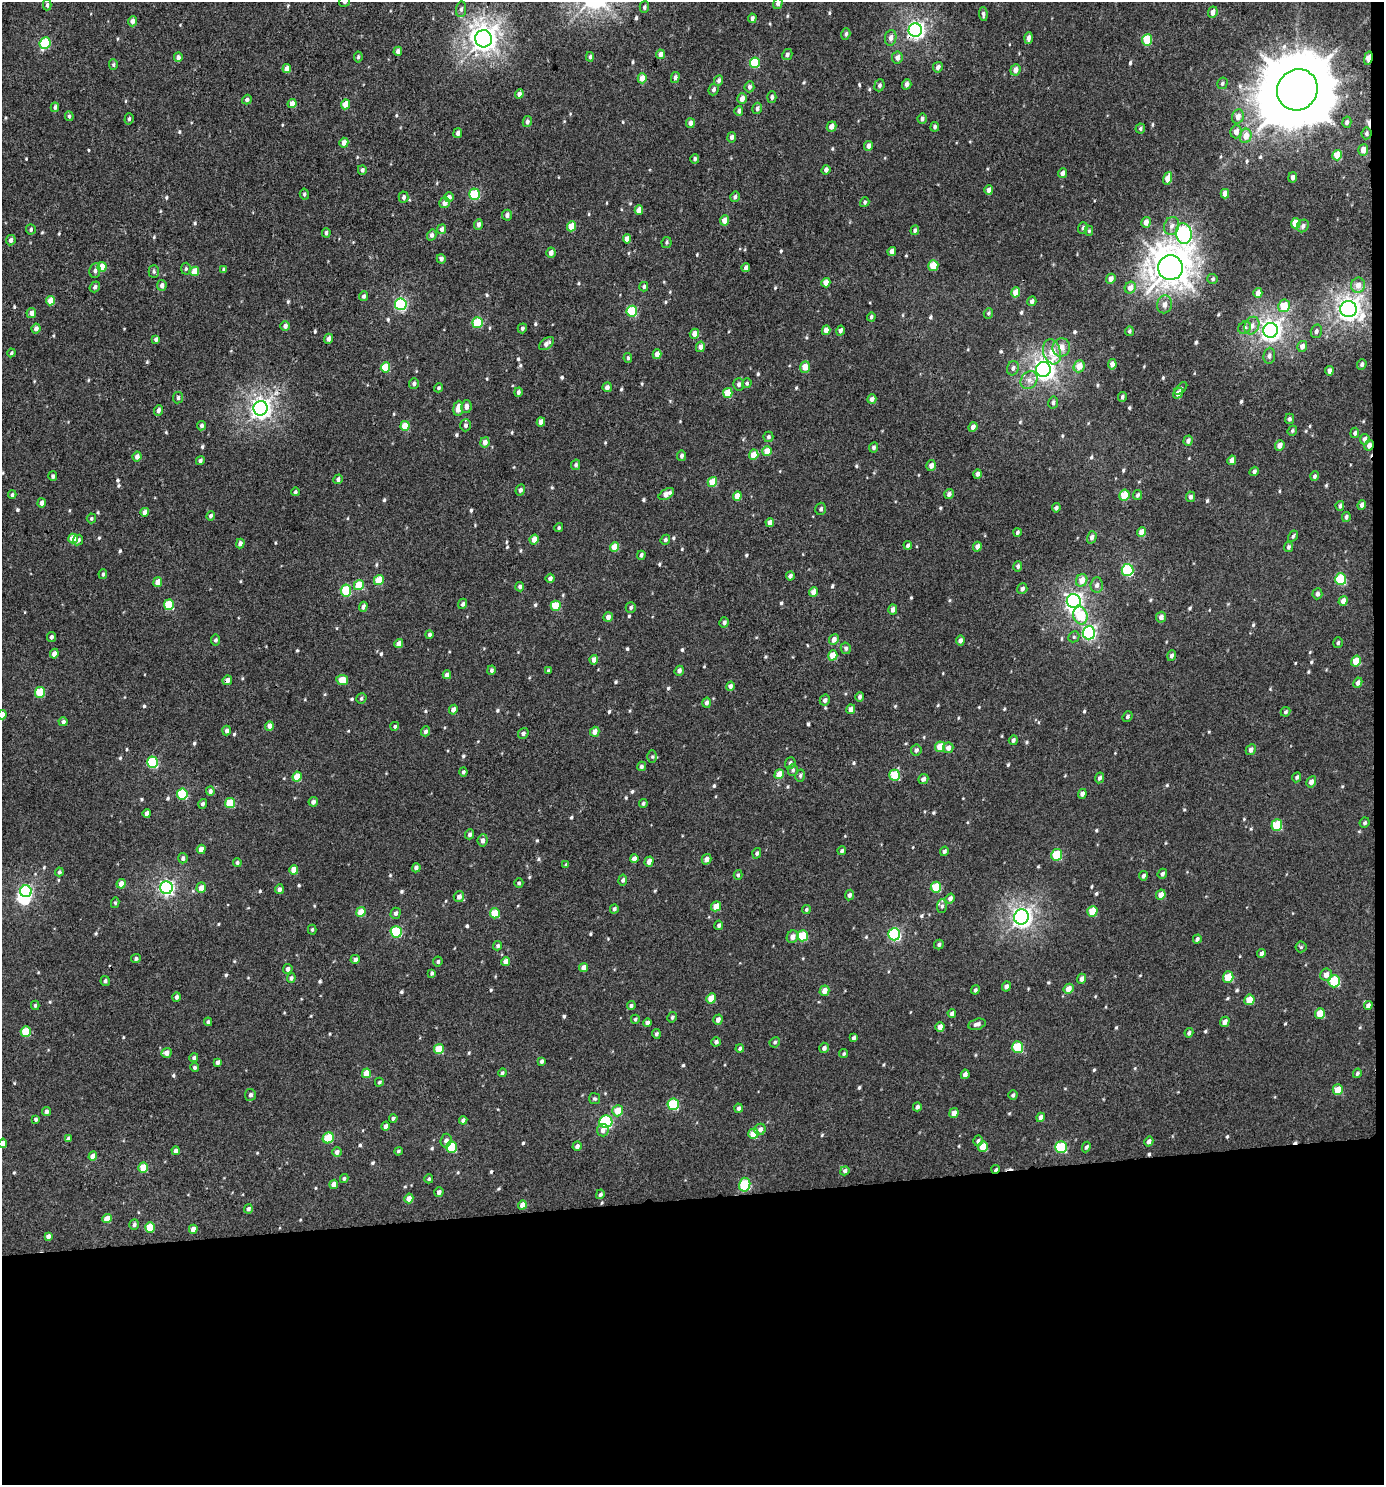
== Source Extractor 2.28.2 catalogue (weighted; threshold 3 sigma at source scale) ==
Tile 9 of 3 x 3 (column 3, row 3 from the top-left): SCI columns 2772-4153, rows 5-1487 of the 4199 x 4457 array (HDU 1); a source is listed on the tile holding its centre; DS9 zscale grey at full resolution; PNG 1386 x 1487 px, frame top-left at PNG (2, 2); each listed source drawn as its Kron ellipse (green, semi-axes under 4 px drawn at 4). Shown black and unused: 20% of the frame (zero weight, under 3 of 4 exposures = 1% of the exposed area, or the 3 px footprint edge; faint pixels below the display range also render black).
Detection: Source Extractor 2.28.2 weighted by HDU 2 'WHT'; one run over the whole footprint, this tile lists its part. Background 0.00977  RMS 0.0064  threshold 0.0286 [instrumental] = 3 sigma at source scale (4.5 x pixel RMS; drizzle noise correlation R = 1.50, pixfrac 1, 0.0396/0.0396 arcsec/px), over >= 5 px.
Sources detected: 712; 2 inside a brighter object's white glare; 3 cosmic-ray / hot-pixel residue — neither listed nor drawn; of the other 707, all 500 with FLUX_AUTO >= 0.997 (the completeness limit of this list) listed and drawn (207 fainter detections not listed), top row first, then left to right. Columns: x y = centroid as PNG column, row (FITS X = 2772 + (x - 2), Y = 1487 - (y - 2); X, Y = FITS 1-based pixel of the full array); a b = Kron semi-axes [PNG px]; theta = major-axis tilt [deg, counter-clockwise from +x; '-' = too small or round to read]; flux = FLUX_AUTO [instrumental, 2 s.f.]
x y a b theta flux
344 2 6 5 - 1.1
778 4 6 4 72 2.2
47 5 5 4 - 1.1
644 7 5 4 - 1.3
461 9 8 5 82 1.8
1213 12 6 4 65 3.8
983 14 7 4 -86 1.7
752 18 4 4 - 2.1
132 21 5 4 - 3
915 30 7 6 - 230
846 34 6 4 72 1.5
891 38 8 5 82 3
1029 38 5 4 - 2.6
483 39 8 8 - 600
1147 40 5 5 - 21
45 43 6 5 - 39
398 51 5 4 - 2.9
660 54 5 4 - 3.4
787 55 6 5 - 1.8
178 57 5 4 - 2.5
358 57 5 4 - 1.1
590 57 5 3 - 1.1
897 58 6 5 - 3.4
1368 58 7 3 78 13
755 63 5 5 - 26
113 65 5 4 - 1
938 67 5 4 - 2.2
287 69 4 4 - 4.3
1015 70 5 5 - 3.9
642 78 5 4 - 5.8
675 78 5 4 - 1.8
719 81 5 4 - 1.7
1222 83 6 5 - 1.2
907 84 5 4 - 2.8
879 85 6 5 - 1.6
749 87 5 5 - 2
714 89 6 5 - 1.6
1297 90 21 19 53 6600
519 94 5 4 - 2.6
772 97 5 4 - 1.8
742 99 5 4 - 4.1
247 100 5 4 - 1.7
292 104 4 4 - 5.2
345 104 5 4 - 7.8
55 107 5 4 - 1.5
757 108 6 5 - 1.4
739 111 5 4 - 1.7
69 116 5 4 - 1.2
1238 117 7 6 - 3.8
129 119 6 4 74 1.1
922 119 5 4 - 1.9
527 122 5 4 - 1.9
1347 122 5 4 - 1.8
690 123 5 4 - 2.7
832 126 5 4 - 3.5
935 127 5 4 - 1.2
1140 129 5 5 - 1.1
1236 132 6 5 - 3.7
458 133 5 4 - 2.2
1366 133 6 5 - 1.5
1246 136 7 6 - 6.6
732 137 5 4 - 2.4
344 143 5 4 - 4.2
869 146 5 4 - 3.2
1363 150 5 5 - 5.3
1337 155 5 4 - 13
695 159 5 4 - 1.2
362 170 5 4 - 1.9
826 170 5 4 - 2.2
1062 173 5 4 - 2.8
1293 177 5 4 - 2.2
1168 178 6 4 73 8.4
989 190 5 4 - 3.5
304 194 5 4 - 1.2
475 194 6 5 - 33
1225 194 5 4 - 3.8
404 197 6 5 - 1.8
449 197 5 4 - 2.7
735 197 5 4 - 1.8
865 202 5 4 - 1.2
445 203 6 5 - 4.3
639 210 5 4 - 5.6
507 215 5 5 - 2.3
724 220 5 4 - 5.4
1146 222 5 4 - 3.9
1296 223 5 4 - 13
478 224 5 4 - 2
571 226 5 4 - 13
1172 226 9 7 71 3
1303 226 6 5 - 1.9
1083 228 6 4 69 1.3
31 229 5 5 - 1.2
442 229 5 4 - 2.7
915 230 5 4 - 1.2
1089 231 5 4 - 1
326 233 5 4 - 1.4
1184 234 10 8 -79 150
432 235 5 4 - 1.8
627 239 4 4 - 4.4
11 240 5 4 - 2.3
667 242 5 5 - 1.1
892 252 4 4 - 3.2
551 253 5 4 - 3.4
441 259 5 4 - 2.5
933 266 5 5 - 11
102 267 5 4 - 12
746 268 4 4 - 2.7
1170 268 12 12 - 1200
186 269 6 4 86 1.1
224 269 4 3 - 1.2
95 271 7 5 82 1.9
154 271 7 5 -88 1.3
194 271 5 4 - 9.4
1111 279 5 4 - 3.8
1213 279 5 5 - 1.1
826 283 5 4 - 5.9
162 285 5 4 - 2.2
1358 285 7 7 - 4.7
95 287 5 5 - 1.8
644 287 4 4 - 1.2
1130 288 6 5 - 5
1016 292 5 4 - 8.7
1258 293 5 4 - 4.3
364 296 5 4 - 1.6
51 301 5 4 - 8.6
1032 301 5 4 - 2.1
401 304 6 6 - 77
1164 304 9 7 71 3.2
1284 306 6 6 - 14
1348 309 8 8 - 440
632 311 5 5 - 35
31 313 5 5 - 3.2
988 313 5 4 - 1
871 317 4 4 - 1.3
478 323 5 5 - 27
285 326 5 4 - 2.8
1252 326 9 7 66 3.7
522 328 5 4 - 1.3
1244 328 7 5 48 1.8
36 329 5 4 - 2.6
826 330 5 4 - 4.6
1270 330 7 7 - 380
840 331 5 4 - 2.1
1129 331 5 4 - 1.2
1316 331 7 5 74 2
694 334 5 4 - 4.2
156 339 4 4 - 1.8
328 339 5 4 - 2.8
547 344 8 5 38 2.9
1302 346 6 5 - 3.2
700 347 5 4 - 3.4
1061 347 9 8 - 5.5
1052 352 13 8 -73 10
11 353 4 3 - 1
657 354 5 4 - 4.1
1269 356 8 6 84 2
628 358 5 3 - 1.1
1112 364 5 4 - 3.9
1362 364 5 4 - 1.4
1079 366 6 5 - 7.6
385 367 5 4 - 14
805 367 6 4 71 7
1013 368 7 6 - 2
1043 369 7 7 - 410
1329 371 4 4 - 2.8
1029 380 9 8 - 3.7
414 383 5 5 - 1.5
747 383 5 4 - 1.1
738 384 6 5 - 1.8
607 387 5 4 - 2.2
439 388 4 4 - 1.2
1181 388 8 4 43 1.3
518 392 4 4 - 2
728 393 5 4 - 12
1178 393 6 4 53 4
1122 397 5 4 - 1.2
178 398 5 5 - 1.4
872 399 5 4 - 2.9
1053 403 6 5 - 1.7
466 406 6 5 - 3.1
260 408 7 7 - 360
458 408 8 5 84 6.7
158 410 5 4 - 2.3
1289 419 5 4 - 1.5
541 422 4 4 - 3.9
465 425 6 5 - 1.7
202 426 5 4 - 1.6
405 426 5 4 - 13
973 427 5 4 - 3.3
1292 431 5 4 - 1.1
1355 433 5 4 - 1.6
768 437 5 5 - 1.5
1365 439 5 5 - 2.8
1188 441 5 4 - 2.4
485 442 5 4 - 3.8
1280 445 5 4 - 4.5
1369 445 5 4 - 3
873 447 5 4 - 1.5
767 451 5 4 - 8.1
754 455 5 4 - 7.2
681 456 5 4 - 1.7
137 457 5 4 - 3.4
1232 460 5 4 - 3.5
200 461 5 4 - 1.7
576 465 5 4 - 1.5
931 465 5 4 - 3.3
1254 471 5 4 - 1.8
977 474 5 4 - 2.3
53 476 5 4 - 1.4
1315 476 5 4 - 1.2
338 479 5 4 - 1.9
712 482 5 4 - 13
520 490 5 4 - 1.6
295 492 4 4 - 1.1
666 494 8 5 30 5.1
949 494 5 4 - 2.4
12 495 4 3 - 1.3
1124 495 5 5 - 15
1138 495 5 4 - 1.5
737 496 5 4 - 6.5
1190 497 5 4 - 1.8
42 503 4 4 - 2.9
1362 505 5 4 - 2.6
1340 506 5 3 - 1.3
1056 508 4 4 - 1.7
821 509 6 5 - 1.7
145 512 4 4 - 4
211 516 5 4 - 1.5
1346 517 5 4 - 1.6
91 518 5 5 - 1
770 522 4 4 - 3.7
559 528 4 4 - 1.1
1017 532 4 3 - 1.4
1142 532 5 4 - 8.1
1293 536 6 4 60 1.2
1092 537 6 5 - 2.4
73 539 5 4 - 9.3
78 540 5 5 - 2.2
534 540 5 4 - 5.6
665 540 5 4 - 1.3
240 544 5 4 - 2.5
908 545 4 3 - 1.4
615 547 5 4 - 10
977 547 5 4 - 3.5
1288 547 5 4 - 1.4
641 555 4 4 - 1.5
1018 566 5 4 - 1.5
1127 570 6 6 - 57
103 574 5 4 - 1.1
790 576 4 4 - 2.1
550 578 4 4 - 2.3
1341 579 6 5 - 36
379 580 5 4 - 14
1082 580 6 5 - 6.6
158 582 5 4 - 5.5
359 585 5 5 - 14
1097 585 7 6 - 2.3
520 587 4 4 - 1.6
1022 589 5 5 - 2
346 591 6 5 - 28
814 592 5 4 - 4.8
1317 594 5 5 - 1.9
1074 601 7 7 - 200
1343 601 5 4 - 3.9
463 604 5 4 - 1.5
169 605 5 5 - 22
556 606 5 5 - 17
363 607 5 4 - 2.2
631 608 5 5 - 1.4
893 609 5 4 - 3
1080 616 9 7 -77 20
608 617 5 4 - 3
1161 617 5 5 - 3.1
724 622 5 4 - 1.8
1089 633 6 6 - 110
429 634 4 4 - 1.4
51 637 5 4 - 1.6
1074 637 6 5 - 1
834 639 5 5 - 4.1
215 640 5 4 - 1.2
960 641 5 4 - 2.2
1338 643 5 4 - 1.2
399 644 4 4 - 5.6
846 648 6 5 - 1.8
54 654 5 4 - 3.6
833 655 5 4 - 10
1171 656 5 4 - 1.8
594 660 5 4 - 3.4
1356 661 5 4 - 11
491 670 5 4 - 1.4
548 671 4 3 - 1
679 671 5 4 - 2.4
447 675 4 4 - 2.9
227 680 5 4 - 3.3
342 680 6 5 - 9
1358 683 5 4 - 2.4
730 686 4 4 - 2.1
40 692 5 5 - 21
860 697 5 4 - 1.5
361 699 5 5 - 1.1
825 700 5 5 - 2
707 703 5 4 - 2.1
851 709 5 4 - 3.9
453 710 5 4 - 3
1286 712 5 4 - 1.3
2 715 4 4 - 5.3
1127 717 6 4 50 1.3
63 722 4 4 - 1.8
269 726 5 4 - 3.5
395 726 4 4 - 1.1
227 730 5 4 - 2.4
425 731 5 4 - 1.9
595 732 5 4 - 4
523 733 5 5 - 1.9
1013 740 5 4 - 1.7
940 747 5 5 - 9.9
948 748 5 5 - 3
916 750 5 5 - 1.9
1251 750 6 4 60 2.7
652 757 6 5 - 1
153 762 5 5 - 46
790 763 6 5 - 1.7
641 766 5 4 - 1.5
793 770 6 5 - 1.3
463 772 4 4 - 1.3
779 774 5 4 - 9
894 775 5 5 - 21
800 776 6 5 - 1.3
297 777 5 4 - 13
1297 777 5 4 - 1.1
1099 778 5 4 - 1.7
923 779 5 4 - 2.1
1311 782 6 4 59 3.3
210 791 4 4 - 2.1
182 794 5 5 - 29
1082 794 5 4 - 2.3
313 802 5 4 - 2
230 803 5 5 - 19
643 803 4 4 - 1
203 804 5 4 - 1.7
147 813 4 3 - 2.6
1365 823 5 4 - 1.3
1277 825 5 5 - 23
470 834 5 4 - 1.5
483 840 6 5 - 2.6
201 849 4 4 - 4.5
842 851 4 4 - 1.3
944 851 5 4 - 1.5
757 853 5 4 - 1.4
1057 855 5 5 - 24
183 858 5 4 - 1.8
634 859 4 4 - 3.3
706 859 5 4 - 3.3
649 862 5 4 - 4
237 863 4 4 - 1.2
566 865 4 3 - 1.1
416 868 5 4 - 2.4
294 870 5 4 - 7
59 872 4 4 - 1.3
1162 874 5 4 - 1.7
738 875 5 4 - 1.2
1143 876 5 4 - 1.8
623 880 5 4 - 1.6
519 883 4 4 - 1.1
121 884 5 4 - 5.7
936 887 5 5 - 24
166 888 6 6 - 160
201 888 5 4 - 4.7
279 889 5 4 - 2
26 891 6 6 - 77
849 895 5 4 - 1.6
1161 895 5 4 - 5.7
459 897 6 5 - 3
950 898 5 4 - 2.6
115 903 5 4 - 1.1
716 906 5 4 - 7.8
942 906 7 5 88 1.4
614 909 5 4 - 1.7
806 909 4 4 - 1
1092 911 5 5 - 13
361 912 5 4 - 11
396 913 5 5 - 2
495 913 5 5 - 16
1021 917 7 7 - 330
719 925 5 4 - 1.5
312 930 5 4 - 1.1
396 932 6 5 - 43
894 934 6 6 - 83
802 936 5 5 - 22
793 937 6 5 - 3.7
1197 939 4 4 - 1.6
939 944 5 4 - 1.3
498 946 5 4 - 1.2
1301 947 5 5 - 1
1261 954 5 4 - 2.5
136 958 5 4 - 1.4
355 959 4 4 - 2.3
438 962 5 4 - 1.3
506 962 5 4 - 4.9
584 967 5 4 - 3.2
288 969 5 4 - 2.3
432 973 4 3 - 1.4
1326 975 6 6 - 4.3
1228 977 5 5 - 17
291 978 5 4 - 1.5
1081 979 5 4 - 3
105 981 5 4 - 1.5
1334 981 6 6 - 33
1006 987 5 4 - 2.6
1068 989 5 4 - 5.4
975 990 5 4 - 1.3
824 991 5 5 - 5
177 997 5 4 - 1.9
711 998 5 4 - 9.9
1249 1000 5 5 - 12
35 1005 4 3 - 1.1
1368 1005 4 4 - 2.3
631 1006 4 4 - 1.1
952 1013 4 3 - 1.9
1320 1013 5 5 - 11
672 1017 5 4 - 1.2
635 1019 4 4 - 1.1
718 1020 5 4 - 3
208 1022 4 4 - 1.4
1225 1022 5 4 - 3.6
647 1023 4 4 - 1.9
977 1024 9 5 14 2.6
940 1027 5 4 - 4.1
26 1032 5 5 - 17
1189 1033 4 4 - 1.8
656 1034 5 4 - 1.6
854 1038 4 4 - 1.5
716 1042 5 4 - 1.8
775 1042 5 4 - 1.1
1018 1047 6 5 - 32
740 1048 4 4 - 1.3
824 1048 5 5 - 2.3
439 1049 5 4 - 13
166 1053 5 4 - 4.2
844 1054 4 4 - 1
194 1058 5 4 - 1.4
541 1061 4 3 - 1.5
218 1062 4 3 - 2
195 1067 4 4 - 1.3
366 1073 5 4 - 9.3
502 1073 4 4 - 1.1
1357 1073 5 4 - 1.3
965 1074 4 4 - 2.6
379 1082 4 4 - 1
1338 1090 5 5 - 9.6
250 1095 6 5 - 2
1013 1095 5 4 - 1.4
595 1099 5 5 - 1.1
673 1104 6 5 - 35
917 1107 4 4 - 1.7
738 1108 4 4 - 1.5
46 1111 4 4 - 2
618 1111 5 5 - 11
954 1113 5 4 - 4.2
1041 1117 5 4 - 3
393 1118 4 4 - 1.4
36 1119 4 4 - 1.3
463 1120 4 4 - 2
606 1122 6 6 - 64
386 1126 4 3 - 2.3
760 1129 6 5 - 3
603 1130 6 5 - 3.1
753 1134 5 5 - 12
68 1138 4 4 - 2
328 1138 6 5 - 19
446 1140 7 5 86 2.5
978 1141 5 5 - 1.9
1149 1141 5 4 - 2.6
3 1143 4 4 - 4.9
577 1146 5 4 - 2.4
983 1146 5 5 - 10
452 1147 5 5 - 28
1061 1147 6 6 - 44
1086 1147 5 4 - 1.4
176 1151 4 4 - 2.9
398 1151 4 4 - 1.2
337 1152 5 5 - 2.5
93 1156 4 4 - 5.2
143 1167 5 5 - 13
996 1169 4 3 - 1.2
845 1171 5 4 - 1.8
344 1178 4 4 - 1.2
429 1179 4 4 - 1
334 1184 4 4 - 5.1
745 1185 7 5 77 37
439 1192 5 4 - 2.7
600 1194 5 4 - 1.5
409 1198 5 4 - 5
522 1205 5 4 - 5
248 1209 4 4 - 1.8
107 1219 5 4 - 7.7
134 1224 5 4 - 1.7
150 1227 5 5 - 17
193 1229 4 4 - 3.5
48 1236 4 4 - 2.2
Overlapping masked pixels (flux is a lower limit): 5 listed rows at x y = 915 30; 1368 58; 1369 445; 227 680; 996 1169
Isophote crosses this tile's border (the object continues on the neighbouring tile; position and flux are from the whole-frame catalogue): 4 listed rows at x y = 344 2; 778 4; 2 715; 3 1143